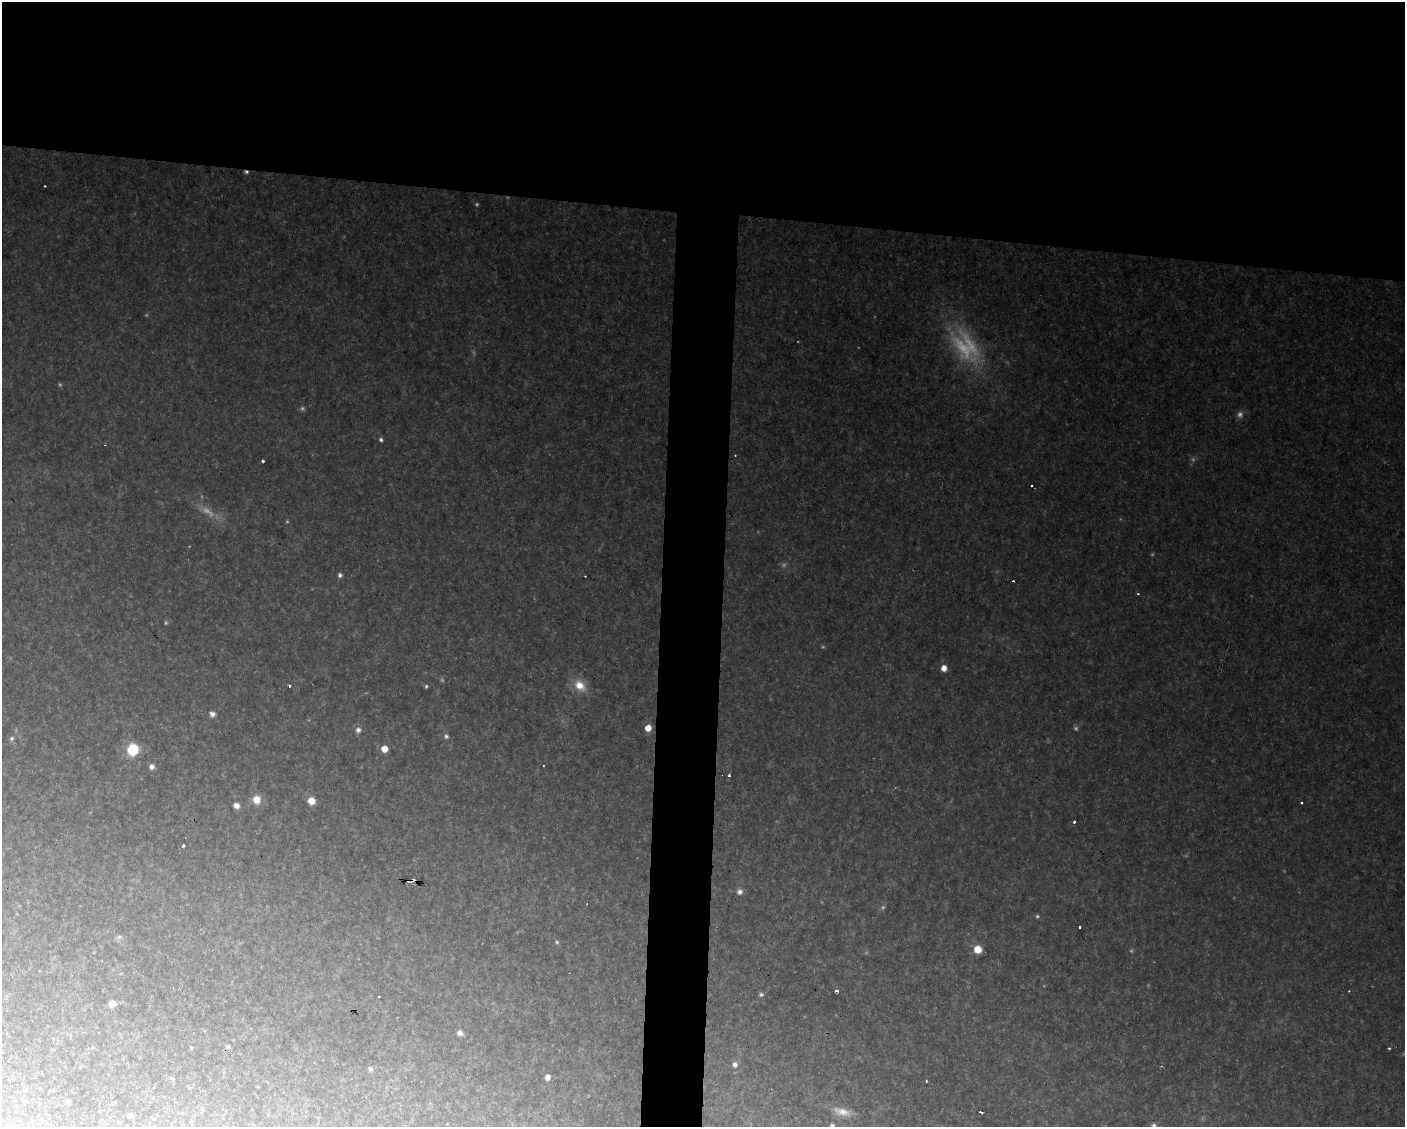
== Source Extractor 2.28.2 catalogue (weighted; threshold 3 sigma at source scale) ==
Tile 2 of 3 x 4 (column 2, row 1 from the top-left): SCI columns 1615-3017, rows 3377-4501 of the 4522 x 4501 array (HDU 1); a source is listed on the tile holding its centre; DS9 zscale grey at full resolution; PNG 1407 x 1129 px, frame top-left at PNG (2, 2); no overlay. Shown black and unused: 22% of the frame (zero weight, under 2 of 3 exposures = <1% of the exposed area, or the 3 px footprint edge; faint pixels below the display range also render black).
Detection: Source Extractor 2.28.2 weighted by HDU 2 'WHT'; one run over the whole footprint, this tile lists its part. Background 0.146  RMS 0.012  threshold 0.0553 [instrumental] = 3 sigma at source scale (4.5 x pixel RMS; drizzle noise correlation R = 1.50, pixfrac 1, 0.05/0.05 arcsec/px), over >= 5 px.
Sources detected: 70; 21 too faint to see at this stretch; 2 cosmic-ray / hot-pixel residue — not listed; the other 47 listed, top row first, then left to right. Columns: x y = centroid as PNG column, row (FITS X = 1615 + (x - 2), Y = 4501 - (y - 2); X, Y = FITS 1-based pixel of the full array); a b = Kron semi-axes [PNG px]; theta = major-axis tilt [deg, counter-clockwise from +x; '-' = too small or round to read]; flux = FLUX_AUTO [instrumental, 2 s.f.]
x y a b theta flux
246 172 6 4 -6 2.6
381 440 6 5 - 2.9
735 455 3 3 - 0.82
263 461 3 3 - 4.2
340 575 5 5 - 3.6
585 576 2 2 - 0.88
1013 581 3 2 - 2.3
1138 594 4 3 - 1.2
944 668 6 6 - 11
580 685 17 12 -42 20
289 686 3 3 - 2.3
426 686 5 4 - 2
212 714 7 6 - 5.3
648 728 6 5 - 15
358 730 8 7 - 5.4
446 736 7 6 - 3.3
12 738 6 6 - 3.2
133 749 9 8 - 64
384 749 5 5 - 15
152 767 6 6 - 5.1
729 776 3 3 - 8
257 800 11 10 - 14
311 801 7 6 - 16
1302 803 3 3 - 1.7
236 806 7 6 - 6.5
1074 822 3 3 - 2.6
183 846 3 3 - 2.7
414 881 4 3 - 160
740 892 7 7 - 5.5
1080 927 3 3 - 3.4
119 937 8 5 21 3
978 949 7 7 - 20
837 990 3 3 - 4.4
379 997 3 2 - 1.1
112 1004 5 5 - 9.2
460 1033 7 6 - 4.8
228 1046 6 5 - 2.5
1389 1048 3 2 - 3.2
735 1064 7 6 - 4.8
370 1069 7 5 -72 3
548 1077 5 5 - 7.5
926 1081 3 3 - 1.9
842 1112 24 10 -14 16
981 1112 4 2 - 4.2
130 1116 5 4 - 3.3
832 1125 7 6 - 3.2
1154 1125 8 7 - 4.5
Overlapping masked pixels (flux is a lower limit): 2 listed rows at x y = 246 172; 414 881
Isophote crosses this tile's border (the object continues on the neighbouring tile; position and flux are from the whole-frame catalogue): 2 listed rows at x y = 832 1125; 1154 1125